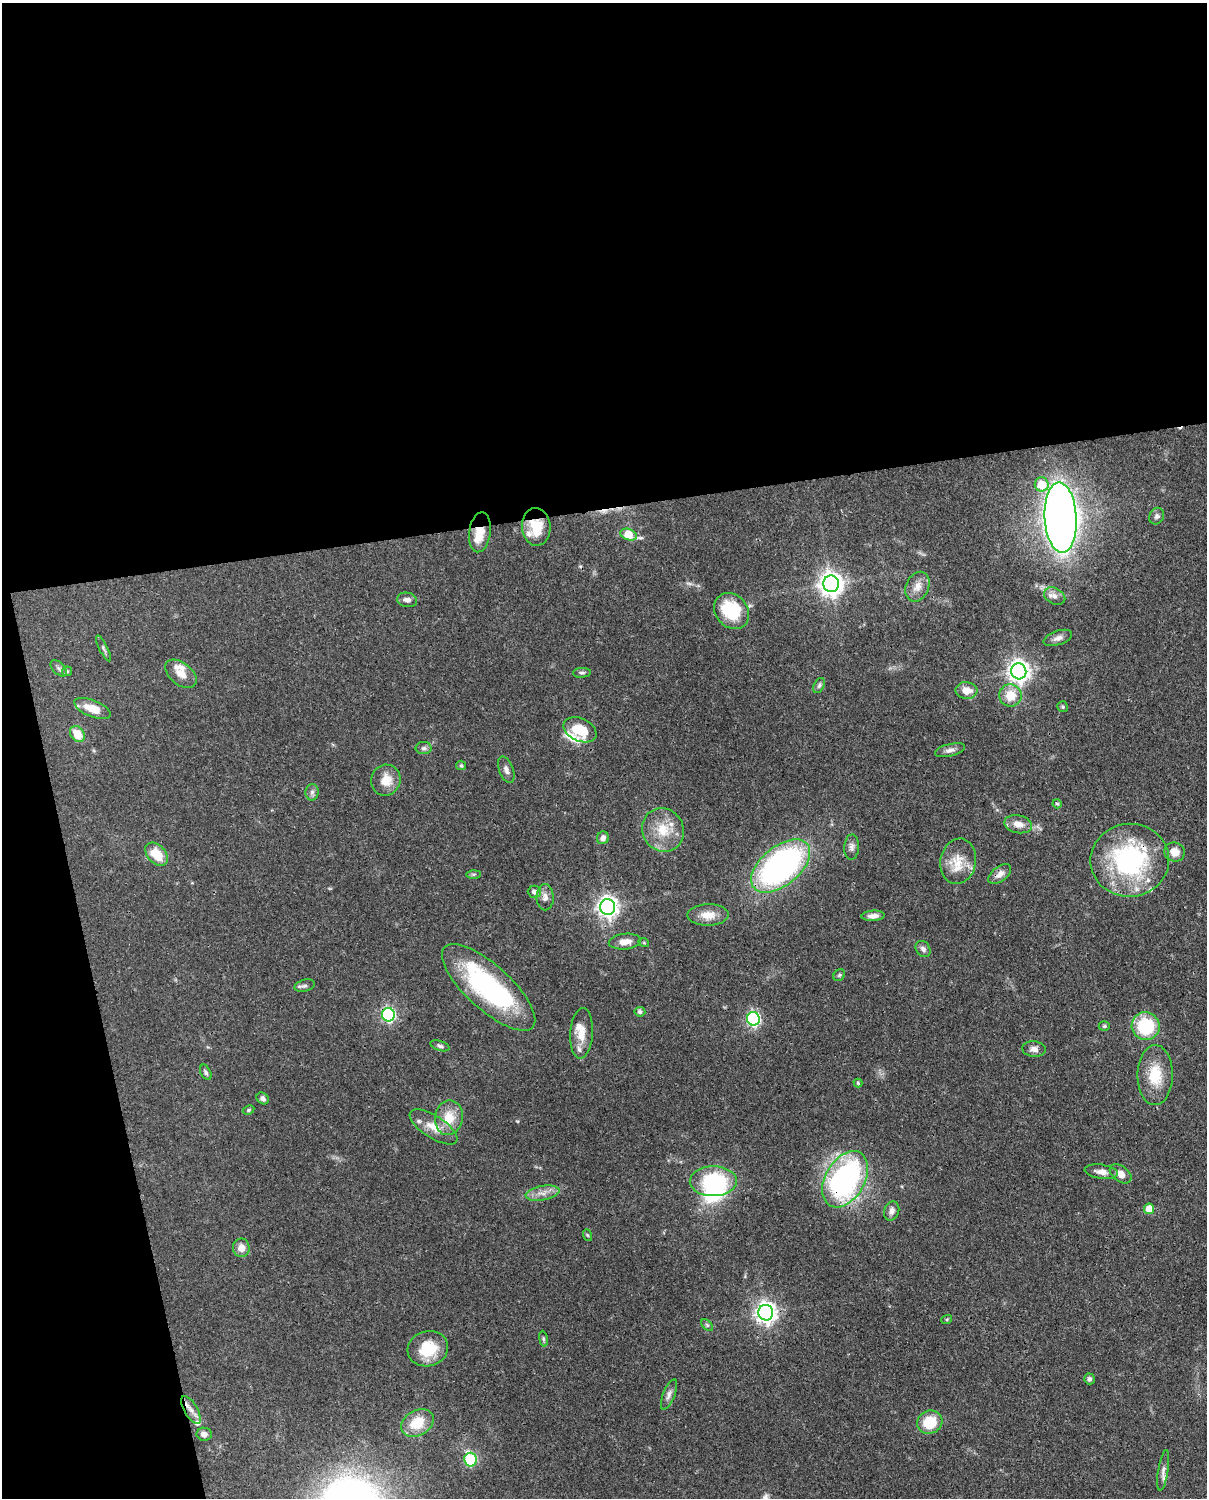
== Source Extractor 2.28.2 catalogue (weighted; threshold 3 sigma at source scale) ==
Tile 1 of 4 x 3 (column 1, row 1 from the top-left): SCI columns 89-1293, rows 3259-4754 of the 4999 x 4907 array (HDU 1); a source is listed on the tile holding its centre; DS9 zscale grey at full resolution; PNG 1209 x 1500 px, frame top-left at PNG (2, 3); each listed source drawn as its Kron ellipse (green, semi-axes under 4 px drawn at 4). Shown black and unused: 39% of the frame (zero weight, under 3 of 4 exposures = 7% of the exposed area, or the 3 px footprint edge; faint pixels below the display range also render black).
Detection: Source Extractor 2.28.2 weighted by HDU 2 'WHT'; one run over the whole footprint, this tile lists its part. Background 0.0857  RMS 0.0039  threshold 0.0174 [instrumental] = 3 sigma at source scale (4.5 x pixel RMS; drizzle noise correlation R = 1.50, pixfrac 1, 0.05/0.05 arcsec/px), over >= 5 px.
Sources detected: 104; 1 inside a brighter object's white glare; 2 cosmic-ray / hot-pixel residue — neither listed nor drawn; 10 inside a brighter listed object's ellipse — not listed separately; the other 91 listed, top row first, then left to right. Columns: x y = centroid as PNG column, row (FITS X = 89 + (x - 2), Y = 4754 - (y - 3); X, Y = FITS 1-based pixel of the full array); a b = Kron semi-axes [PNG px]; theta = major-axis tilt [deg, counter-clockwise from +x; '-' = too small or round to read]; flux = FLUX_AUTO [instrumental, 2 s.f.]
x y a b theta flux
1042 484 7 7 - 10
1157 516 9 7 60 1.1
1061 517 35 16 -87 530
536 527 19 14 -85 9
480 532 20 11 82 7
629 535 8 5 -20 12
831 584 8 8 - 340
917 587 15 11 65 3.8
1055 596 11 8 -27 2
407 600 10 7 -9 1.8
732 611 19 16 -49 20
1058 638 15 7 19 2
103 648 14 3 -64 0.91
59 668 10 6 -45 1.1
67 671 5 4 - 0.5
1019 671 8 7 - 270
582 673 9 5 3 0.87
181 674 18 11 -38 4.5
819 686 8 5 63 0.89
966 690 11 8 -4 4.6
1010 695 11 11 - 7.5
1063 707 5 5 - 0.7
92 709 19 8 -22 6.1
580 730 17 11 -25 12
77 734 8 6 -53 7.1
424 748 8 6 0 1.1
950 750 15 6 14 1.8
461 765 5 4 - 0.49
506 770 14 7 -69 1.9
386 780 16 14 68 6.1
312 792 8 6 88 1.2
1057 804 5 4 - 0.54
1018 824 14 9 -11 3.7
663 830 22 20 -63 11
603 838 6 6 - 1.7
852 847 12 7 87 1.8
1175 852 10 9 - 4
157 854 13 9 -47 8.6
1130 860 39 36 7 60
958 861 23 18 79 8.3
781 866 34 19 39 110
474 874 7 4 0 0.63
1000 874 13 7 37 2.4
534 892 6 6 - 1.4
545 897 13 8 -90 2.3
608 907 8 7 - 230
708 915 21 10 1 5
873 916 11 5 4 2.1
625 942 16 8 5 3.6
644 943 5 3 - 0.37
923 949 8 6 -51 1.5
839 975 6 5 - 0.65
305 986 10 6 15 1.1
489 987 60 22 -42 63
640 1012 5 5 - 1.1
388 1015 7 6 - 67
753 1019 7 6 - 67
1104 1026 5 4 - 0.61
1146 1026 14 13 - 21
582 1033 25 11 86 5.6
440 1046 10 5 -18 0.98
1034 1049 12 8 -7 2.1
206 1072 8 5 -65 0.88
1155 1075 30 17 89 12
858 1083 4 4 - 0.48
263 1098 7 5 -38 1.4
248 1110 6 4 27 0.55
449 1118 17 14 80 8.6
433 1127 27 11 -33 6.5
1101 1172 17 7 -8 2.8
1121 1174 12 7 -36 3.3
845 1179 30 19 60 92
713 1181 23 15 1 31
543 1193 17 7 10 3.3
1149 1209 5 5 - 5.7
892 1211 10 7 68 2.1
587 1235 6 3 -70 0.47
241 1248 9 8 - 3.3
766 1313 8 7 - 250
947 1319 5 3 - 0.46
707 1325 7 4 -45 0.74
543 1339 8 4 -81 0.67
428 1349 20 17 14 12
1089 1379 5 5 - 1
669 1394 16 6 68 1.8
191 1410 16 6 -59 2.7
930 1422 13 11 26 12
417 1423 17 12 29 10
204 1434 7 6 - 2.1
470 1460 7 6 - 31
1163 1470 20 5 81 1.8
Overlapping masked pixels (flux is a lower limit): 6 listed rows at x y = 536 527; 480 532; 1130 860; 388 1015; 845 1179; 191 1410